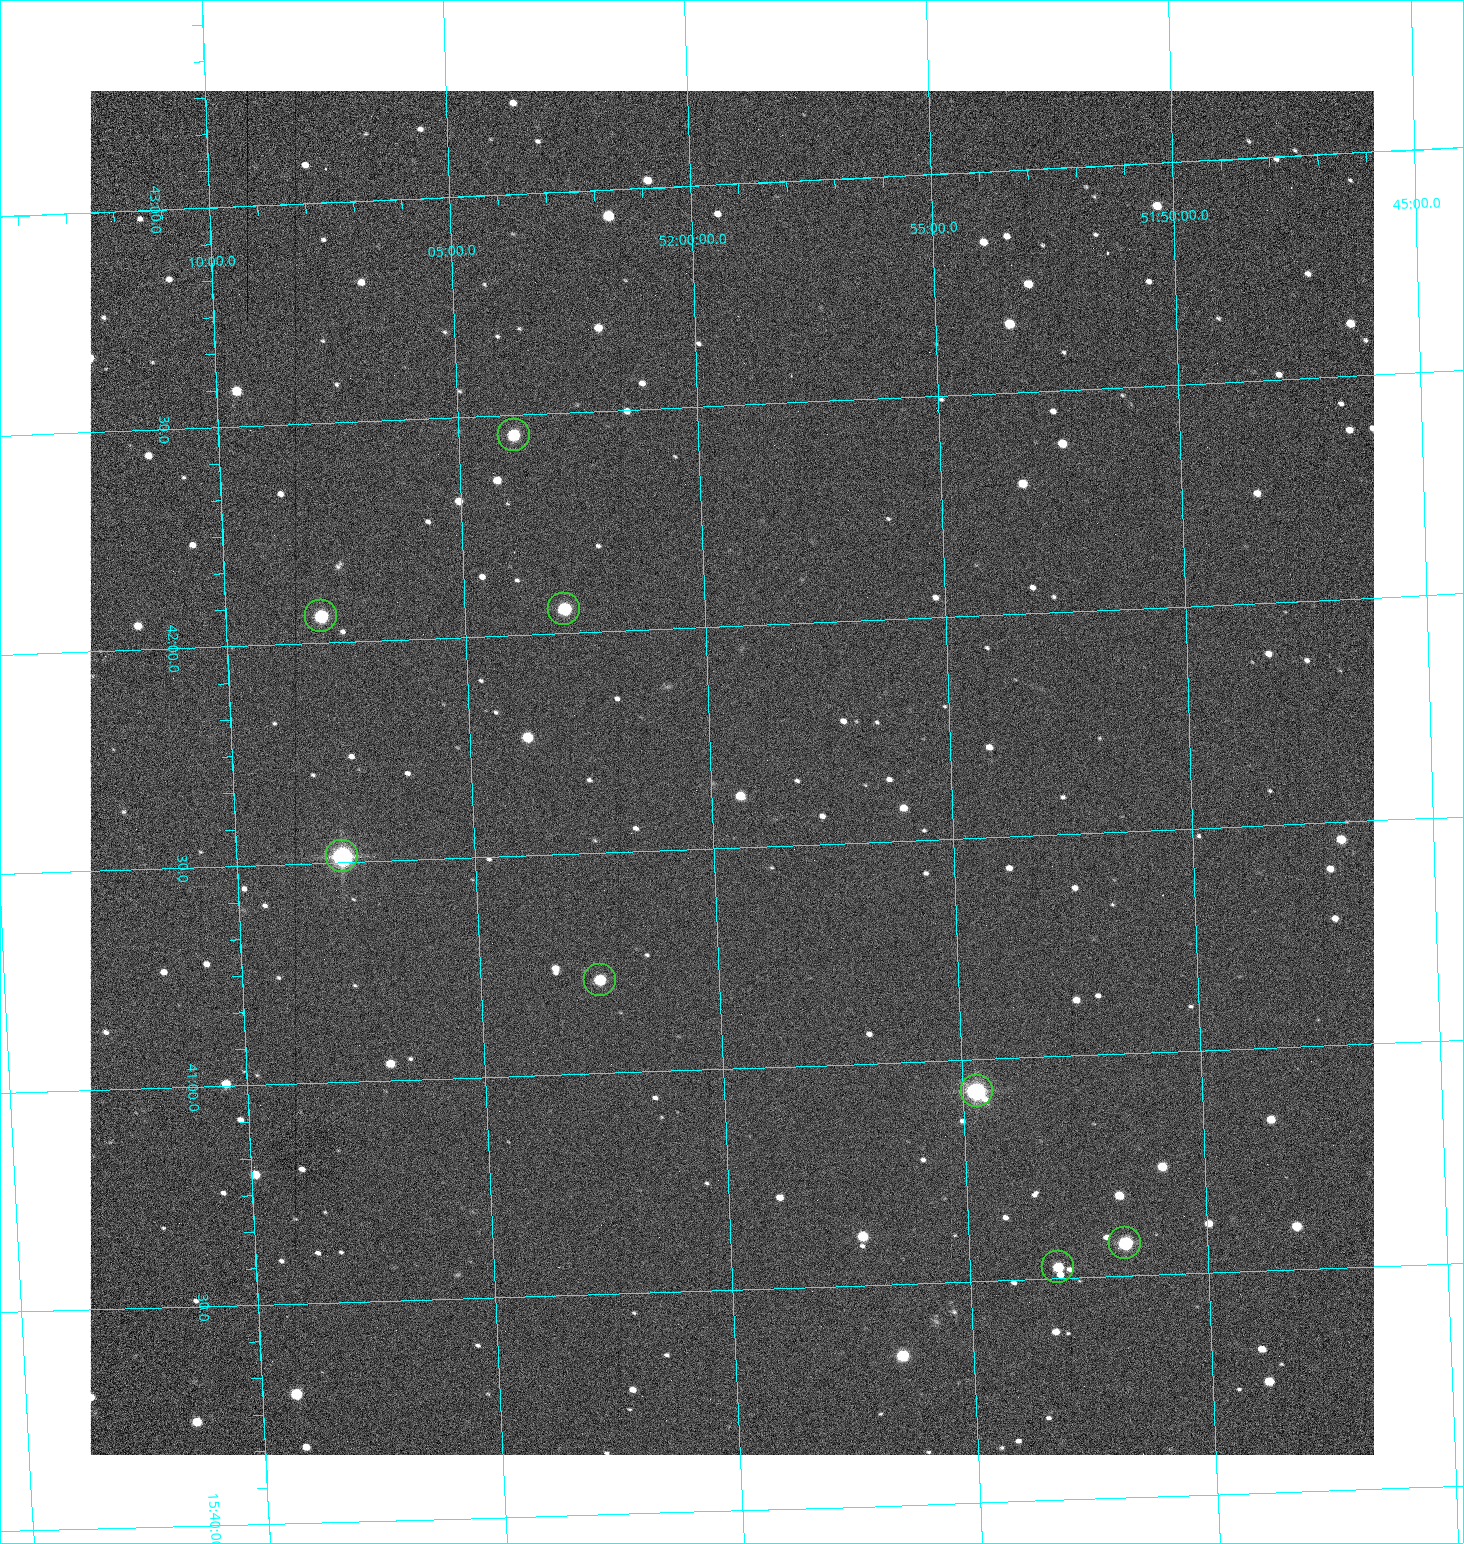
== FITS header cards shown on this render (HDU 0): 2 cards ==
NAXIS1  =                 1284 /fastest changing axis
NAXIS2  =                 1364 /next to fastest changing axis

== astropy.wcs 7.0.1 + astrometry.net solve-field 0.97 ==
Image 1284 x 1364 px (HDU 0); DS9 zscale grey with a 90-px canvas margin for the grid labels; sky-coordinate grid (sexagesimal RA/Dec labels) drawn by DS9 from the SOLVED WCS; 8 Tycho-2 reference stars matched to detected sources circled (green)
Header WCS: RA---TAN/DEC--TAN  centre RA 15:41:40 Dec +52:00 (235.42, +51.99 deg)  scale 1.26 arcsec/px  FOV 26.9' x 28.5'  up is +92 deg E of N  parity flipped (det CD > 0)
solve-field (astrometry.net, Tycho-2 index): VERIFIED the header's WCS against the Tycho-2 star catalogue (8 matches, 0 conflicts) and refined it, rather than solving blind
Solved WCS: RA---TAN-SIP/DEC--TAN-SIP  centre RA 15:41:40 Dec +52:00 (235.42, +51.99 deg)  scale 1.25 arcsec/px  FOV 26.8' x 28.5'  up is +92 deg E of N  parity flipped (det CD > 0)
The solver's refit moves the header's centre by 0.73 arcsec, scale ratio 0.9982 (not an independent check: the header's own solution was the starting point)
Tycho-2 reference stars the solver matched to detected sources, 8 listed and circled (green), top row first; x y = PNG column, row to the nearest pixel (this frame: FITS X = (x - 90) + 1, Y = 1364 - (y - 91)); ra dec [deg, ICRS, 3 dp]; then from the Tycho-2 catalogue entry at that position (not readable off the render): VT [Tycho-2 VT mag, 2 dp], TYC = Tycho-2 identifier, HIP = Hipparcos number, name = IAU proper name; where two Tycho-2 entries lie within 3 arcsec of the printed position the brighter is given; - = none
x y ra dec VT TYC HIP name
514 435 235.614 +52.064 11.61 3489-1132-1 - -
564 609 235.514 +52.049 11.19 3489-1407-1 - -
321 616 235.515 +52.133 11.12 3489-1380-1 - -
342 856 235.378 +52.130 9.31 3489-1322-1 76850 -
600 980 235.303 +52.042 11.52 3489-958-1 - -
977 1091 235.232 +51.912 9.59 3489-824-1 - -
1125 1243 235.143 +51.862 10.97 3489-1016-1 - -
1058 1267 235.131 +51.886 12.29 3489-908-1 - -